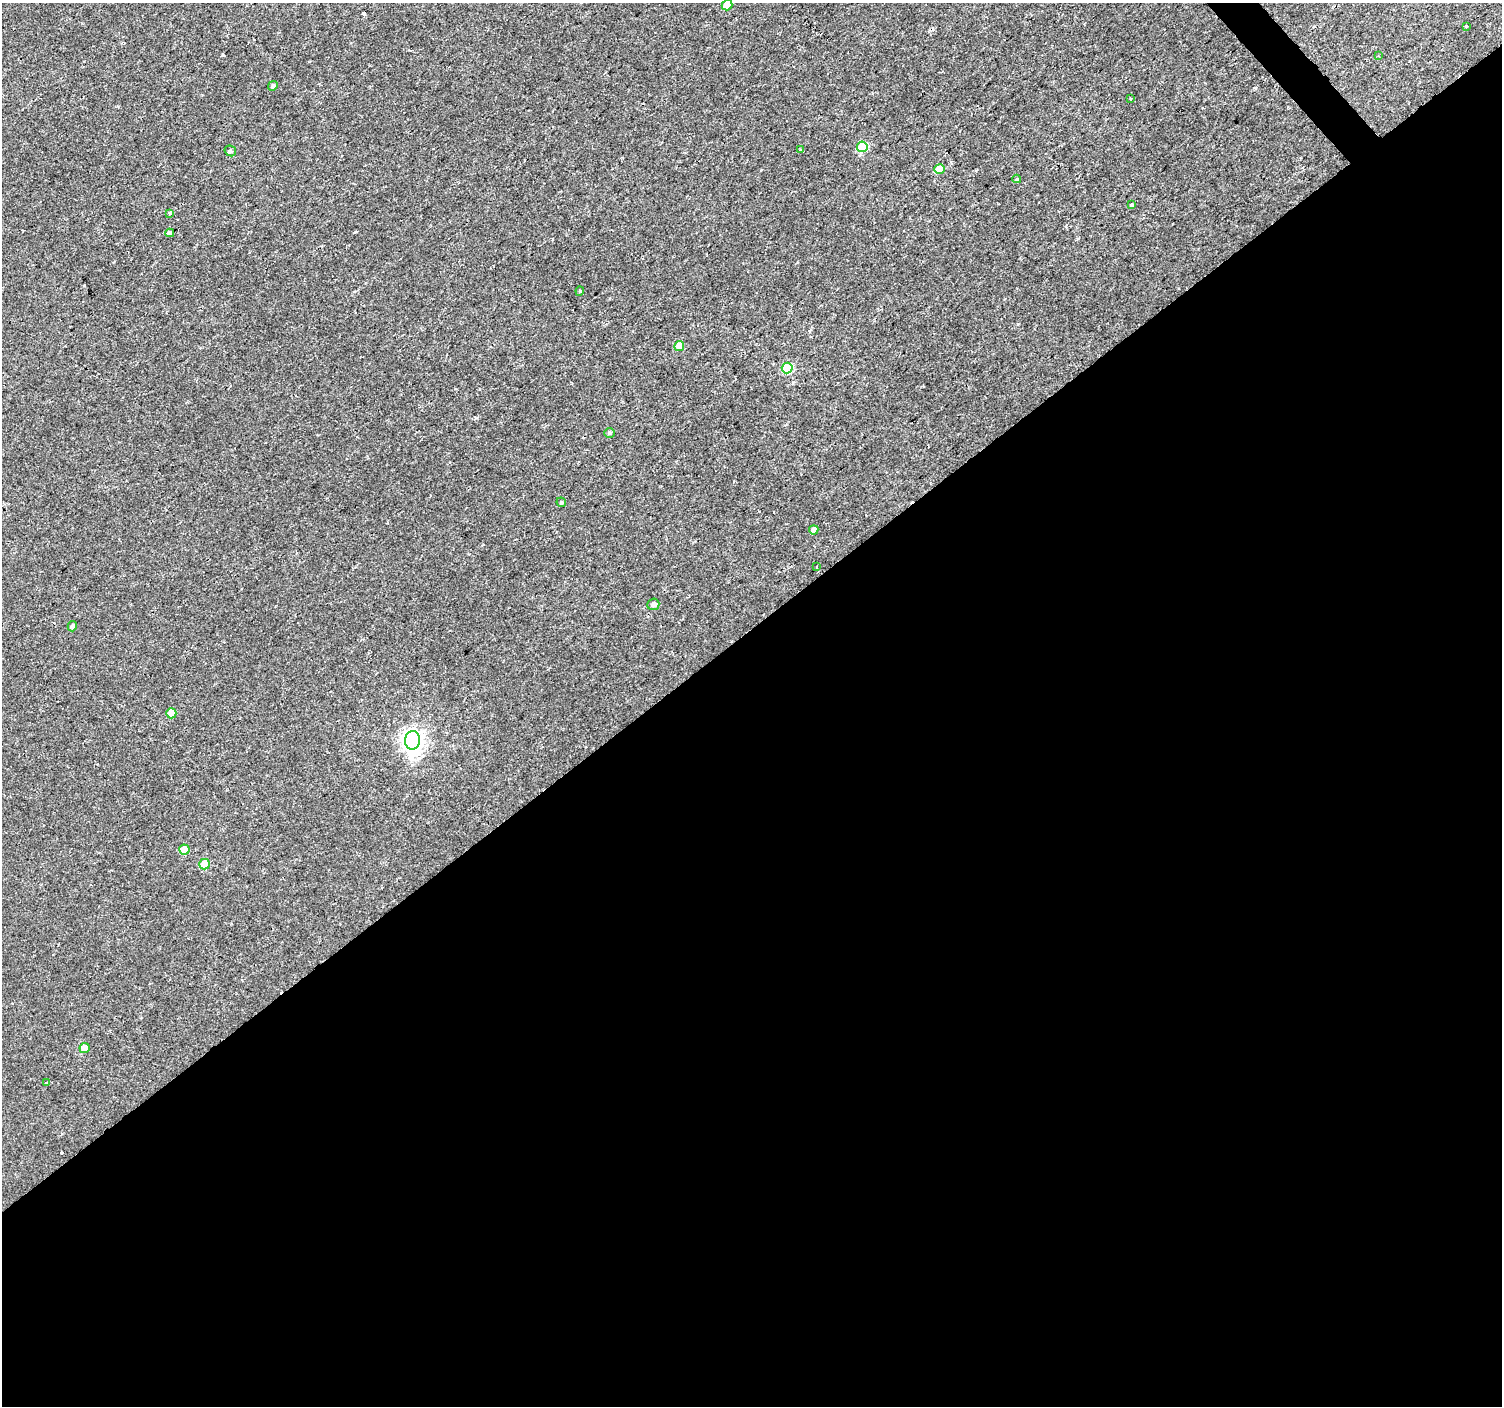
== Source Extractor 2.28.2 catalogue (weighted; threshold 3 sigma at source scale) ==
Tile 15 of 4 x 4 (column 3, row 4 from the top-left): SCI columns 3008-4507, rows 207-1610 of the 6008 x 5965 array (HDU 1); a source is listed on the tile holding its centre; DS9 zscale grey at full resolution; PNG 1504 x 1408 px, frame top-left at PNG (2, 3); each listed source drawn as its Kron ellipse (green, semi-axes under 4 px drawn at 4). Shown black and unused: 56% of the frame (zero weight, under 2 of 3 exposures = <1% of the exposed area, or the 3 px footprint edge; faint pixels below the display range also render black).
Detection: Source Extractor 2.28.2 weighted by HDU 2 'WHT'; one run over the whole footprint, this tile lists its part. Background 0.00282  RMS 0.0023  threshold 0.0105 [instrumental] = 3 sigma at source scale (4.5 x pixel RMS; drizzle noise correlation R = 1.50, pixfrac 1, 0.0396/0.0396 arcsec/px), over >= 5 px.
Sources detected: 31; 3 cosmic-ray / hot-pixel residue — neither listed nor drawn; the other 28 listed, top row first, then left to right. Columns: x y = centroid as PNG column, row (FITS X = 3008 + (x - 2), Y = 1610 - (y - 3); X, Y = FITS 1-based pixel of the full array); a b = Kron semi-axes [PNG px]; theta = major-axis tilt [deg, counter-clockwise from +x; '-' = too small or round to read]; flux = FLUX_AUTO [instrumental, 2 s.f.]
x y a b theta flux
727 5 5 5 - 2.4
1466 26 4 3 - 0.64
1378 56 3 3 - 0.24
273 86 5 4 - 0.59
1131 98 3 2 - 0.26
862 147 5 5 - 11
800 150 3 3 - 0.31
230 151 6 5 - 0.52
940 169 5 5 - 4.4
1017 179 4 3 - 0.34
1131 205 3 3 - 0.62
170 213 3 3 - 1.2
170 233 4 3 - 3
580 291 4 4 - 0.24
679 346 5 5 - 3.6
787 368 5 5 - 12
609 433 5 5 - 0.35
561 502 5 4 - 0.35
814 530 5 4 - 1.7
817 566 3 2 - 0.24
653 604 6 5 - 0.91
72 626 5 4 - 0.57
171 713 5 5 - 3.6
413 740 9 7 87 150
184 850 5 5 - 4.4
204 864 5 5 - 6.4
85 1048 5 5 - 2.4
47 1083 3 3 - 0.31
Isophote crosses this tile's border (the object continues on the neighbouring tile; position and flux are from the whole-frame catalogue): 1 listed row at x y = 727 5
Unlisted compact peaks at least as high as the median listed source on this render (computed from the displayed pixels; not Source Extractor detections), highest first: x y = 355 232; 61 1153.